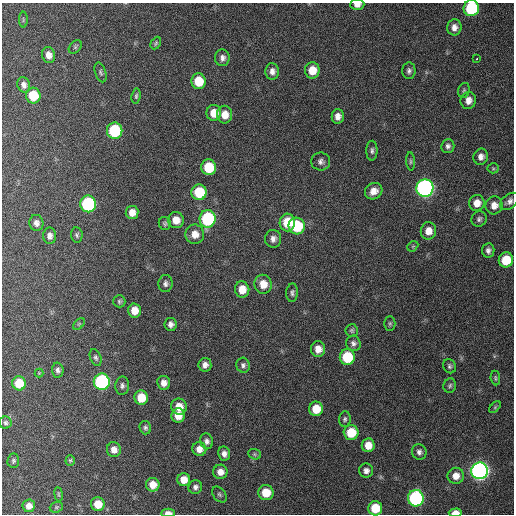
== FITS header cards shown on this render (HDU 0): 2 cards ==
NAXIS1  =                  512 / Axis length
NAXIS2  =                  512 / Axis length

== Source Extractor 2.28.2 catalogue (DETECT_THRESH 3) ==
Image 512 x 512 px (HDU 0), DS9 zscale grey, 1 PNG px = 1 image px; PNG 516 x 516 px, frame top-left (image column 1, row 512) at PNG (2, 3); each listed source drawn as its Kron ellipse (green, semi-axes under 4 px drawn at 4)
Background 406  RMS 11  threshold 32.2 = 3 sigma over >= 5 px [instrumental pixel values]
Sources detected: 113; all 113 listed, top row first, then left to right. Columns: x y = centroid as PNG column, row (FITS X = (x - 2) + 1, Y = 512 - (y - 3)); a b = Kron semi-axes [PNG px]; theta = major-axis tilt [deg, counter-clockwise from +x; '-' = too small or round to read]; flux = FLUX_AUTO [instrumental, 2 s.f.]
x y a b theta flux
357 5 7 5 2 4500
471 8 8 7 - 59000
23 20 8 4 90 1200
454 27 8 7 - 4400
156 43 7 4 62 1200
75 47 7 5 46 1300
49 55 8 6 -76 5300
222 58 8 7 - 3200
477 59 3 3 - 5000
312 70 8 7 - 11000
272 71 8 6 -86 3800
409 71 8 6 89 2300
101 72 10 5 -73 1600
198 81 8 7 - 17000
24 85 8 6 -70 3400
464 90 8 5 74 1500
33 95 8 7 - 22000
136 96 7 4 82 1400
468 100 9 7 74 5000
214 113 8 7 - 10000
225 115 9 7 90 8000
338 116 7 6 - 4200
115 131 8 7 - 52000
448 146 7 6 - 2500
372 151 10 5 89 2100
481 157 8 7 - 4100
321 161 9 9 - 3100
410 161 9 3 -86 1200
209 167 8 7 - 28000
493 168 5 5 - 1000
425 188 9 8 - 290000
374 191 9 8 - 6600
199 192 8 7 - 31000
509 201 11 7 39 3200
477 203 8 7 - 7100
88 204 8 8 - 92000
494 205 9 8 - 5800
132 212 6 6 - 6300
208 219 9 8 - 70000
479 219 8 7 - 2100
176 220 8 8 - 8600
287 222 9 7 87 20000
36 223 8 7 - 3200
165 223 6 6 - 1500
297 226 8 8 - 39000
428 231 9 7 83 6700
195 234 10 9 - 7800
77 235 7 5 -82 1600
50 236 8 6 -89 3500
273 239 9 8 - 3700
413 246 6 4 43 940
488 250 7 6 - 2600
506 260 7 7 - 20000
165 284 8 7 - 2600
263 284 9 8 - 9500
242 289 8 7 - 9900
292 293 9 6 87 2100
119 301 6 6 - 1300
134 310 7 6 - 8500
390 323 7 5 -90 1500
79 324 7 4 45 1000
171 324 6 6 - 2900
352 330 6 6 - 1400
353 343 8 7 - 2500
318 349 8 7 - 6500
96 357 9 5 -68 1700
347 357 8 7 - 34000
205 365 7 6 - 3600
243 365 7 6 - 2300
450 366 7 6 - 1700
58 370 7 6 - 2200
39 373 4 4 - 670
495 378 7 4 -84 1300
102 382 8 8 - 120000
19 383 7 7 - 16000
164 383 7 6 - 4900
122 386 9 7 87 2300
450 386 7 6 - 1700
141 398 7 7 - 15000
179 407 8 7 - 9800
495 407 7 4 46 1100
316 409 7 7 - 14000
178 415 7 6 - 10000
345 419 7 5 82 1600
6 423 6 6 - 1500
145 428 7 5 -76 1900
351 432 7 7 - 20000
207 441 8 6 -73 2700
368 445 7 6 - 9000
199 449 7 7 - 5500
114 450 7 7 - 5100
419 452 8 7 - 2500
224 454 7 6 - 3400
255 454 6 5 - 1200
70 460 5 4 - 990
13 461 7 6 - 1500
366 471 7 7 - 3400
480 471 8 8 - 370000
220 472 7 7 - 5300
456 476 8 8 - 7100
184 480 6 6 - 8300
153 485 7 6 - 8400
195 487 7 6 - 2400
266 493 7 7 - 16000
59 494 7 3 -82 960
219 494 9 6 -50 1600
416 498 8 8 - 120000
98 504 7 6 - 11000
29 506 6 6 - 5100
56 507 7 5 21 1200
375 508 7 7 - 21000
168 513 6 4 -2 4000
455 513 7 4 2 7300
At the frame edge (FLAGS 8, measured only in part): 4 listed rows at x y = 357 5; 471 8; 168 513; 455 513